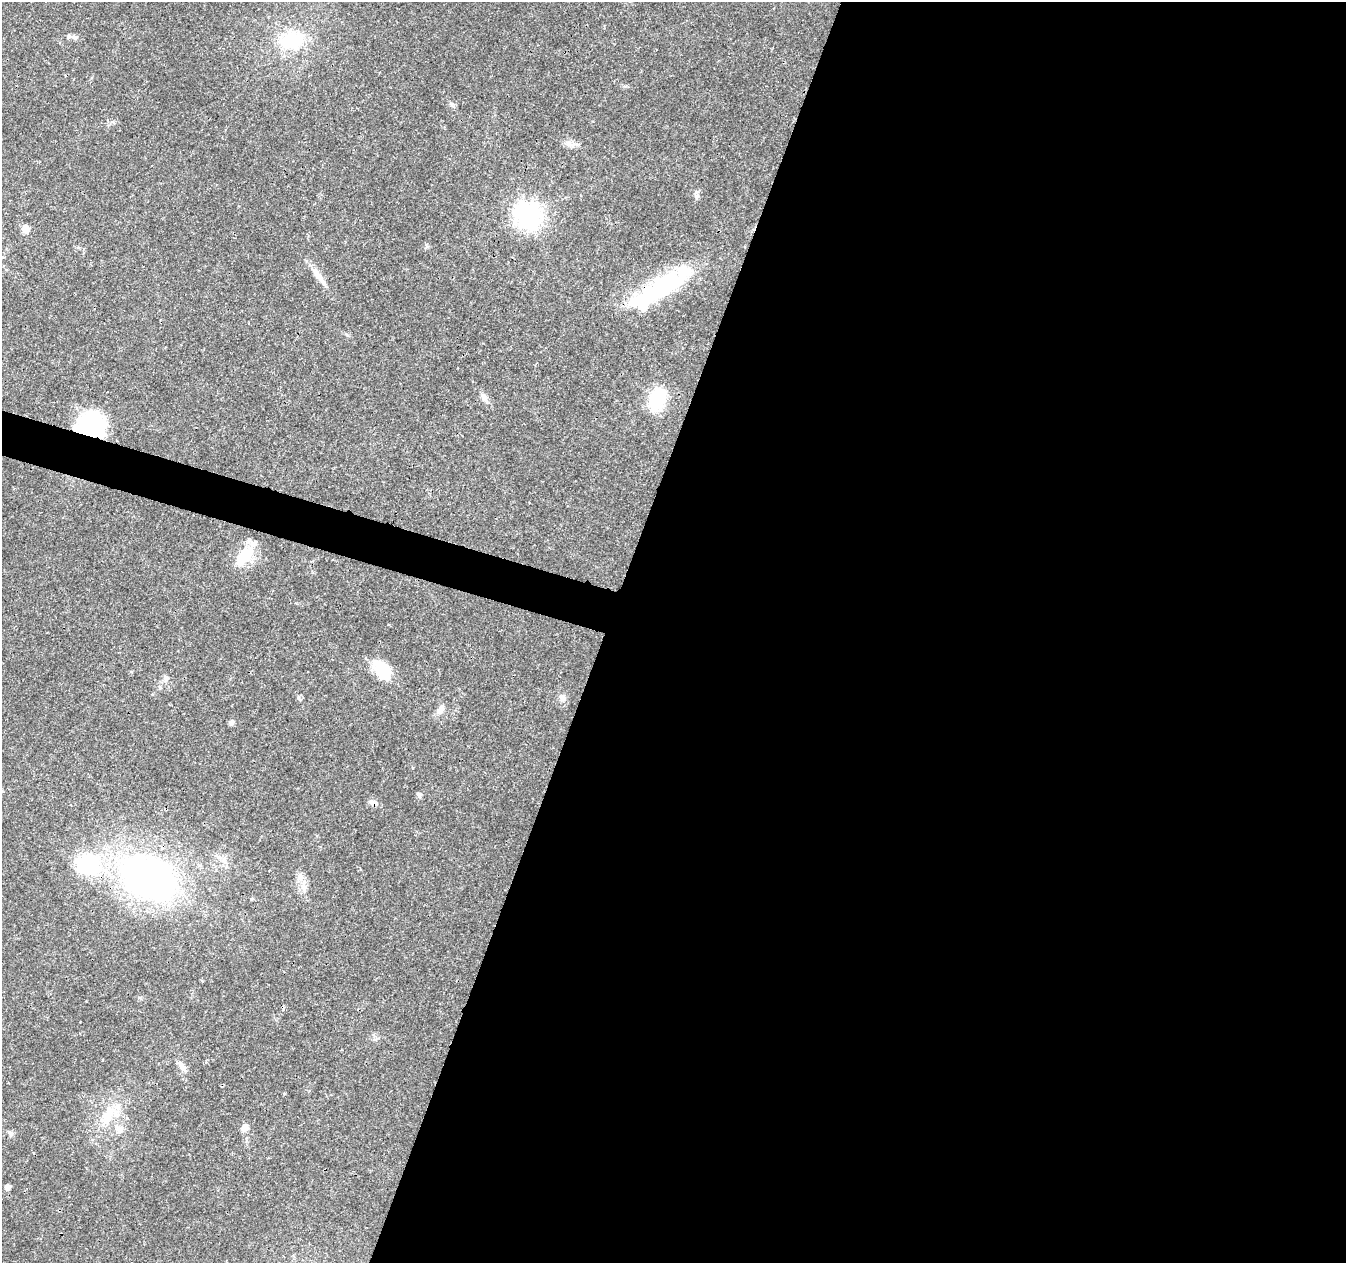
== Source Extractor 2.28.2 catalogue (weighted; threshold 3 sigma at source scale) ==
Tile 12 of 4 x 4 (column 4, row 3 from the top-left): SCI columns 4044-5387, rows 1544-2804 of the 5392 x 5546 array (HDU 1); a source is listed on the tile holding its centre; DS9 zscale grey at full resolution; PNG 1348 x 1265 px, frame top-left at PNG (2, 2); no overlay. Shown black and unused: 57% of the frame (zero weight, under 3 of 4 exposures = <1% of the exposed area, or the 3 px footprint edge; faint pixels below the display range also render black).
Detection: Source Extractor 2.28.2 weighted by HDU 2 'WHT'; one run over the whole footprint, this tile lists its part. Background 0.0261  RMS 0.0019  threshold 0.00865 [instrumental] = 3 sigma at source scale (4.5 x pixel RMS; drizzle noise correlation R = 1.50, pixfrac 1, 0.0396/0.0396 arcsec/px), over >= 5 px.
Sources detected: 37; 3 inside a brighter object's white glare — not listed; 2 inside a brighter listed object's ellipse — not listed separately; the other 32 listed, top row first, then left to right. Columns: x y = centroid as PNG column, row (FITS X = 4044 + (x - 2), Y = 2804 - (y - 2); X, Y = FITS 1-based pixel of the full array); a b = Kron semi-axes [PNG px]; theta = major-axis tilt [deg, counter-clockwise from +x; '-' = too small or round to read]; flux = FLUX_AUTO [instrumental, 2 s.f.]
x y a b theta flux
75 37 10 7 -9 0.79
292 41 32 21 8 11
569 144 12 6 -15 1
696 196 9 5 -66 0.52
528 215 9 9 - 190
26 229 9 8 - 1.4
318 275 24 8 -56 2
664 285 39 18 34 20
346 334 6 4 -19 0.28
484 397 13 7 -58 0.97
657 399 21 15 74 11
94 427 38 19 -4 13
244 556 25 13 46 6.7
383 670 26 14 -45 6.4
166 678 9 7 84 0.78
562 697 11 8 -89 0.92
298 698 7 5 -59 0.39
439 711 10 8 -13 0.9
231 722 7 6 - 0.53
419 795 6 6 - 0.53
373 803 12 7 -17 0.86
224 860 10 6 -72 0.9
88 864 27 22 19 18
147 877 40 27 -29 90
304 887 13 5 -74 1.1
252 899 5 4 - 0.23
181 1066 15 7 -53 1.1
108 1115 33 12 70 5.6
245 1127 10 8 80 1.1
119 1129 9 8 - 1.3
11 1133 9 6 -53 0.52
7 1187 5 4 - 1.1
Overlapping masked pixels (flux is a lower limit): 3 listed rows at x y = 664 285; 94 427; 373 803
Unlisted compact peaks at least as high as the median listed source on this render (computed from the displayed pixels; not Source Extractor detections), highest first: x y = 452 104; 625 86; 284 1094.